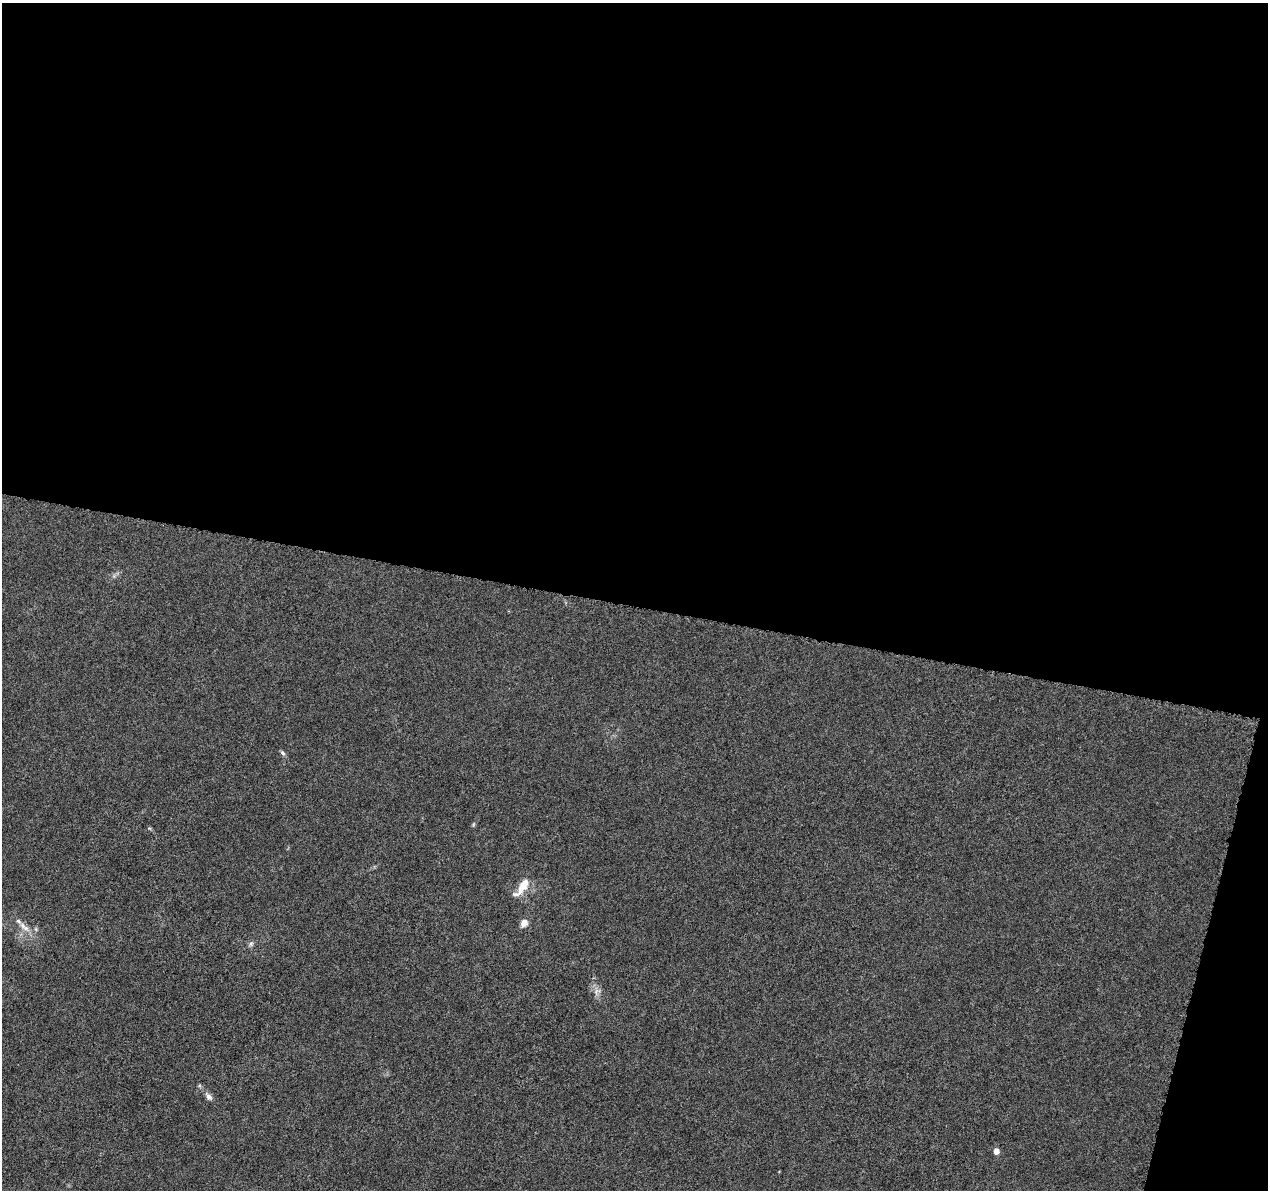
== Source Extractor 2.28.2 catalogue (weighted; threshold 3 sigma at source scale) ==
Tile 4 of 4 x 4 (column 4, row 1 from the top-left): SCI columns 3805-5070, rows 3797-4984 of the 5093 x 5273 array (HDU 1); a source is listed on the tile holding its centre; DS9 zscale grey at full resolution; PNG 1270 x 1192 px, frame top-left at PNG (2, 3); no overlay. Shown black and unused: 53% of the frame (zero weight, under 5 of 10 exposures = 1% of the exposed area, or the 3 px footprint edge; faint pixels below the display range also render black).
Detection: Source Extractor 2.28.2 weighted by HDU 2 'WHT'; one run over the whole footprint, this tile lists its part. Background 5.98e-04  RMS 8.6e-04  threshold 0.00351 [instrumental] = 3 sigma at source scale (4.09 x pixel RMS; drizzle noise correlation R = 1.36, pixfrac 0.8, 0.0396/0.0396 arcsec/px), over >= 5 px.
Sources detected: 10; all 10 listed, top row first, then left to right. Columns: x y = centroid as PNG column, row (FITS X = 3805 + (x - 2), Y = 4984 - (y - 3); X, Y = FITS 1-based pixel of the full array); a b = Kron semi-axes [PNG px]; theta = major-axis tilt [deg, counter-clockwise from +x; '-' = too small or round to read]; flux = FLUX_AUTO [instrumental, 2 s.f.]
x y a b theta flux
114 576 6 5 - 0.17
282 753 8 5 -45 0.18
473 824 7 4 71 0.11
522 887 22 8 53 1.5
524 923 10 8 55 0.55
23 926 11 8 -58 0.56
251 944 9 6 45 0.22
597 992 12 9 33 0.45
209 1097 10 6 -56 0.39
996 1151 5 4 - 0.82